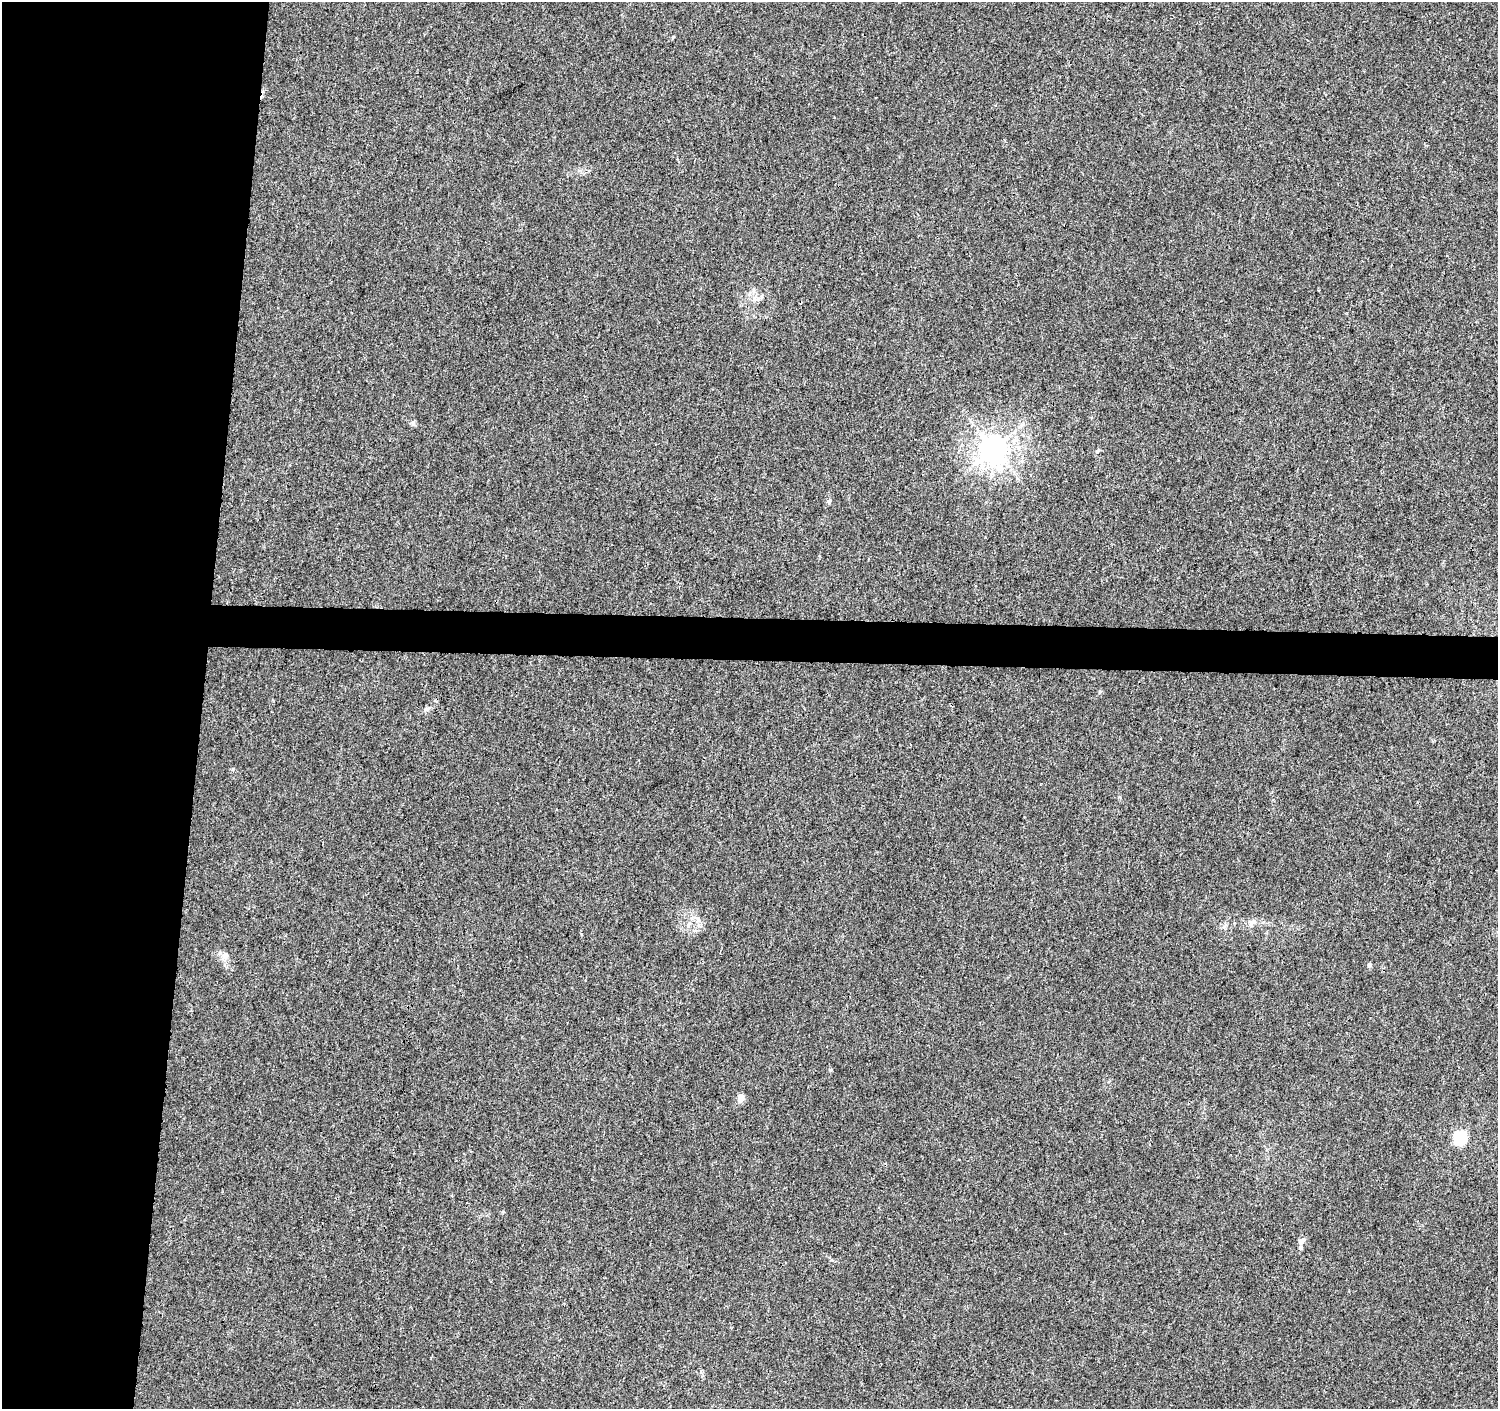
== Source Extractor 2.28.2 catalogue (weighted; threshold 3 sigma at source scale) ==
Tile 4 of 3 x 3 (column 1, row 2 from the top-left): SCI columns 1-1496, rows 1636-3042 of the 4497 x 4733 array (HDU 1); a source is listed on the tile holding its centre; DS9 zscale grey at full resolution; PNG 1500 x 1411 px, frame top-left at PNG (2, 2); no overlay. Shown black and unused: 16% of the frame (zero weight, under 3 of 4 exposures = <1% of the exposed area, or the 3 px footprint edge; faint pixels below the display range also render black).
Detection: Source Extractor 2.28.2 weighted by HDU 2 'WHT'; one run over the whole footprint, this tile lists its part. Background 0.0067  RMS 0.0028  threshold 0.0125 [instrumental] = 3 sigma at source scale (4.5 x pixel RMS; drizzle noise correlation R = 1.50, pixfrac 1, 0.0396/0.0396 arcsec/px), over >= 5 px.
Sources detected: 15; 1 cosmic-ray / hot-pixel residue — not listed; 1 inside a brighter listed object's ellipse — not listed separately; the other 13 listed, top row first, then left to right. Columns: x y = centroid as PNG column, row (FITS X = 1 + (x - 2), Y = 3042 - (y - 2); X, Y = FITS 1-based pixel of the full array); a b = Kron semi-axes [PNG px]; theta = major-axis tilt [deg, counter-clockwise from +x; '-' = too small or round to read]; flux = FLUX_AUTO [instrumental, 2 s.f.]
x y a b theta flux
755 299 10 6 0 1.2
413 423 7 6 - 0.61
994 448 8 8 - 370
829 501 5 5 - 0.68
427 709 8 6 15 0.73
698 920 9 6 -54 1.1
1253 922 11 7 22 1.3
225 955 11 8 74 1.5
1369 965 5 4 - 0.73
831 1070 5 4 - 0.36
741 1098 5 4 - 5
1460 1138 6 6 - 34
1301 1241 10 6 39 1.1
Unlisted compact peaks at least as high as the median listed source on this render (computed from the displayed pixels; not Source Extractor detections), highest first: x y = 1097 451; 233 769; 673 37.